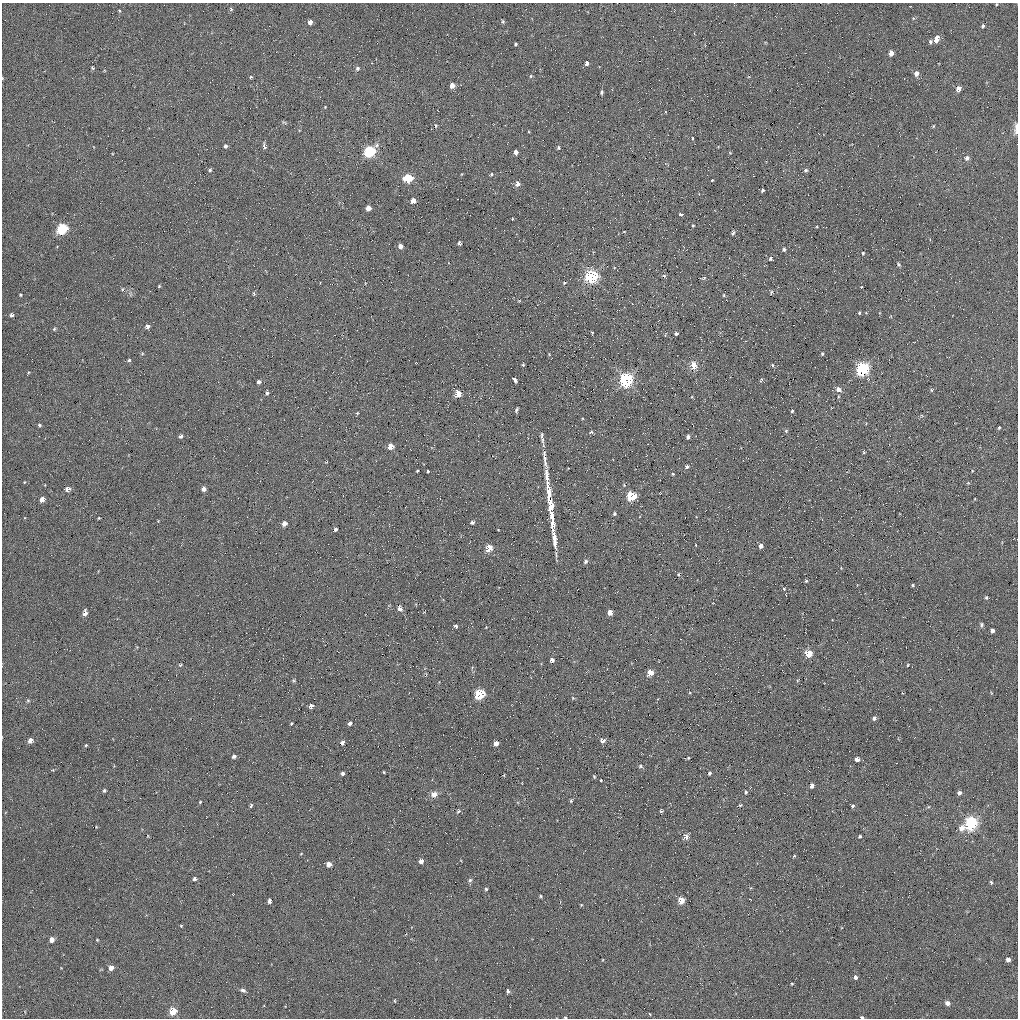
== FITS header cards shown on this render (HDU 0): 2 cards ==
NAXIS1  =                 1016 / length of data axis 1
NAXIS2  =                 1016 / length of data axis 2

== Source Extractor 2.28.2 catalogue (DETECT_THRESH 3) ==
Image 1016 x 1016 px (HDU 0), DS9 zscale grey, 1 PNG px = 1 image px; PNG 1020 x 1020 px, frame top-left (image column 1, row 1016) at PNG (2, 3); no overlay
Background 58.6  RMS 4.6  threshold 13.8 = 3 sigma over >= 5 px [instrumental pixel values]
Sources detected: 212; all 212 listed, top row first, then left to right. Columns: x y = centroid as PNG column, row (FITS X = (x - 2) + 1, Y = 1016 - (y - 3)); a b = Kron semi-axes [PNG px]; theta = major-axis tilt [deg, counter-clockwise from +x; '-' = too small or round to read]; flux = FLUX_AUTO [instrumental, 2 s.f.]
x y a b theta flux
996 4 3 2 - 260
231 9 5 4 - 460
119 10 5 3 - 270
913 18 5 4 - 310
310 22 4 4 - 1900
503 22 5 4 - 450
983 26 4 3 - 640
936 39 6 4 67 3100
930 42 4 4 - 670
515 44 3 3 - 470
891 53 4 4 - 3300
587 63 4 4 - 1300
92 68 4 3 - 410
357 68 6 6 - 650
916 73 5 5 - 1800
531 76 5 4 - 390
251 77 4 4 - 380
452 85 4 4 - 2700
958 89 5 4 - 2600
601 92 4 3 - 540
325 107 3 3 - 210
665 112 4 3 - 220
284 122 8 3 -31 380
436 125 5 4 - 370
933 126 4 4 - 300
1016 129 14 4 88 1700
693 138 4 3 - 270
225 146 5 4 - 700
264 146 8 4 -75 870
558 148 4 4 - 500
370 151 6 5 - 38000
516 152 4 4 - 1400
730 152 4 3 - 290
967 158 6 5 - 1100
210 170 5 4 - 480
806 170 5 5 - 530
491 174 5 4 - 390
408 178 5 5 - 17000
712 180 3 3 - 220
517 184 5 4 - 1800
763 190 4 3 - 580
413 201 4 4 - 2600
368 208 4 4 - 2700
680 214 5 4 - 830
512 219 4 2 - 200
693 226 3 3 - 300
62 229 6 5 - 32000
624 232 4 3 - 250
733 233 6 4 73 550
459 243 4 3 - 720
400 246 5 4 - 1500
784 249 5 4 - 580
863 253 4 3 - 380
771 259 5 5 - 620
898 264 7 4 -50 480
592 276 6 6 - 56000
664 276 6 5 - 560
703 278 8 4 17 500
564 283 5 4 - 410
159 286 4 3 - 290
862 286 3 2 - 220
123 289 5 5 - 460
771 292 7 3 77 360
254 294 6 4 -86 430
20 295 3 2 - 330
724 295 5 4 - 380
519 301 5 3 - 220
859 313 4 3 - 430
12 315 4 4 - 710
147 326 4 4 - 940
54 329 5 4 - 350
592 332 4 3 - 360
676 333 5 4 - 650
665 334 7 2 69 230
549 354 5 3 - 290
822 354 5 4 - 450
129 360 4 4 - 380
523 365 5 4 - 390
694 365 11 8 -77 2600
772 365 4 4 - 370
862 369 6 5 - 70000
28 372 4 3 - 280
515 380 5 3 - 3100
626 380 7 6 - 56000
761 380 6 4 65 520
259 382 5 4 - 840
838 389 7 6 - 1600
932 390 6 5 - 450
267 393 6 4 86 680
458 394 5 4 - 5100
517 410 5 3 - 580
792 411 4 3 - 410
357 413 4 4 - 300
866 423 3 3 - 240
39 425 4 4 - 430
999 428 4 3 - 390
786 431 5 5 - 470
591 432 6 4 18 580
542 435 9 4 85 770
181 436 4 4 - 810
688 437 5 4 - 880
390 446 5 4 - 3500
864 452 5 4 - 350
545 459 40 5 -83 3500
687 466 5 4 - 870
417 471 3 2 - 320
428 471 3 3 - 400
972 471 4 3 - 250
673 474 4 4 - 350
547 477 14 6 -87 1900
24 482 4 3 - 220
968 483 4 4 - 300
548 484 13 5 -89 1500
68 489 6 5 - 1100
204 489 5 5 - 1000
549 495 15 5 85 2900
631 496 6 5 - 16000
42 499 4 4 - 2200
551 505 12 6 -84 3400
614 514 5 5 - 480
99 518 3 2 - 240
552 518 20 4 -83 3600
472 522 5 4 - 710
284 524 5 4 - 1500
335 529 4 3 - 850
554 537 26 5 -82 4000
696 545 3 2 - 330
761 546 4 4 - 1300
489 548 5 4 - 7700
586 561 5 4 - 640
678 574 5 4 - 400
806 581 4 4 - 340
913 585 4 3 - 340
784 589 4 4 - 300
986 597 5 4 - 430
400 609 7 6 - 1000
610 612 4 4 - 2700
85 613 6 4 81 1200
981 625 6 5 - 530
456 626 4 3 - 2500
992 631 4 4 - 1100
809 654 5 5 - 9800
552 660 4 4 - 1200
180 665 3 2 - 280
908 665 3 3 - 260
650 673 5 4 - 4700
294 681 5 3 - 290
480 694 5 5 - 21000
573 698 5 3 - 260
28 701 5 4 - 370
311 706 4 4 - 1300
874 718 4 3 - 910
350 723 4 3 - 1000
291 724 3 2 - 250
30 740 5 4 - 2000
602 740 5 5 - 1300
342 743 4 4 - 820
496 743 4 4 - 2000
86 745 3 3 - 310
234 756 4 4 - 830
688 758 3 3 - 260
857 759 5 4 - 1400
640 766 6 4 0 460
52 770 5 4 - 260
384 772 4 2 - 240
342 773 3 3 - 610
709 773 4 3 - 520
594 776 3 3 - 280
600 780 3 3 - 570
812 785 4 3 - 1500
104 791 4 3 - 470
746 792 4 3 - 370
959 793 5 4 - 820
434 794 8 7 - 1400
571 801 4 3 - 340
200 802 3 3 - 230
251 805 4 3 - 440
740 805 3 3 - 340
853 806 4 4 - 530
458 811 5 5 - 390
661 811 4 3 - 370
971 823 6 5 - 56000
962 828 7 6 - 2400
860 836 3 3 - 440
685 837 5 4 - 2400
301 854 4 2 - 190
794 856 4 2 - 300
421 861 4 4 - 2000
328 864 4 4 - 2100
195 879 4 4 - 910
470 880 5 5 - 480
991 882 4 3 - 430
486 889 4 4 - 350
540 896 4 3 - 310
681 900 5 4 - 7000
269 901 4 3 - 1100
581 905 3 3 - 220
181 926 3 3 - 260
52 940 4 4 - 2000
97 940 3 3 - 240
1008 959 4 4 - 1300
111 968 4 4 - 2400
855 977 5 4 - 760
792 984 3 3 - 250
243 990 7 5 -15 730
508 991 4 3 - 700
394 1001 4 2 - 230
947 1003 6 5 - 960
173 1011 5 4 - 10000
650 1014 4 3 - 250
565 1017 3 2 - 280
862 1017 4 3 - 520
At the frame edge (FLAGS 8, measured only in part): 4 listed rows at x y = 996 4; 1016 129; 565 1017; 862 1017

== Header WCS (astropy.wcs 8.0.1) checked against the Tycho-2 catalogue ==
Header WCS as astropy/WCSLIB reads it (applying the file's SIP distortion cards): RA---SIN-SIP/DEC--SIN-SIP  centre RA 10:38:14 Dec +10:36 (159.56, +10.60 deg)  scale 2.78 x 2.74 arcsec/px (non-square pixels)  FOV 47.0' x 46.4'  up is +22 deg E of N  parity normal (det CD < 0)
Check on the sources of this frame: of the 60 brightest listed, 17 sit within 3.7 arcsec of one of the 31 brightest Tycho-2 stars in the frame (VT <= 13.17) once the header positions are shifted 0.43 arcsec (0.02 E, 0.43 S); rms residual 1.24 arcsec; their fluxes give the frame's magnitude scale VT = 21.28 - 2.5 log10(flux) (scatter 0.58 mag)
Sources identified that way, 17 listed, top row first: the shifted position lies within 3.7 arcsec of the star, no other Tycho-2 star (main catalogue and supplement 1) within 7.4 arcsec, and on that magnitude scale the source's flux lands within +1.5 / -3 mag of the star's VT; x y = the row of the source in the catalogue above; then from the Tycho-2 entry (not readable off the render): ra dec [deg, ICRS J2000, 3 dp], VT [Tycho-2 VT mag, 2 dp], TYC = Tycho-2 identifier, HIP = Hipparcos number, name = IAU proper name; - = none
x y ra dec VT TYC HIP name
958 89 159.357 +11.030 12.83 842-777-1 - -
370 151 159.767 +10.817 10.53 842-1173-1 - -
408 178 159.731 +10.809 11.69 842-1282-1 - -
592 276 159.569 +10.792 10.83 842-1417-1 - -
862 369 159.345 +10.805 9.93 842-665-1 51997 -
626 380 159.513 +10.729 10.55 842-229-1 - -
390 446 159.665 +10.614 12.01 842-1184-1 - -
631 496 159.476 +10.648 10.05 842-302-1 - -
42 499 159.903 +10.477 12.92 842-1007-1 - -
610 612 159.458 +10.560 11.88 842-437-1 - -
809 654 159.302 +10.589 10.98 842-1188-1 - -
480 694 159.529 +10.465 10.65 842-822-1 - -
971 823 159.135 +10.515 10.45 842-1297-1 - -
685 837 159.339 +10.423 12.59 842-441-1 - -
681 900 159.324 +10.377 11.23 842-1253-1 - -
111 968 159.718 +10.165 12.26 842-404-1 - -
173 1011 159.661 +10.152 10.70 842-1131-1 - -